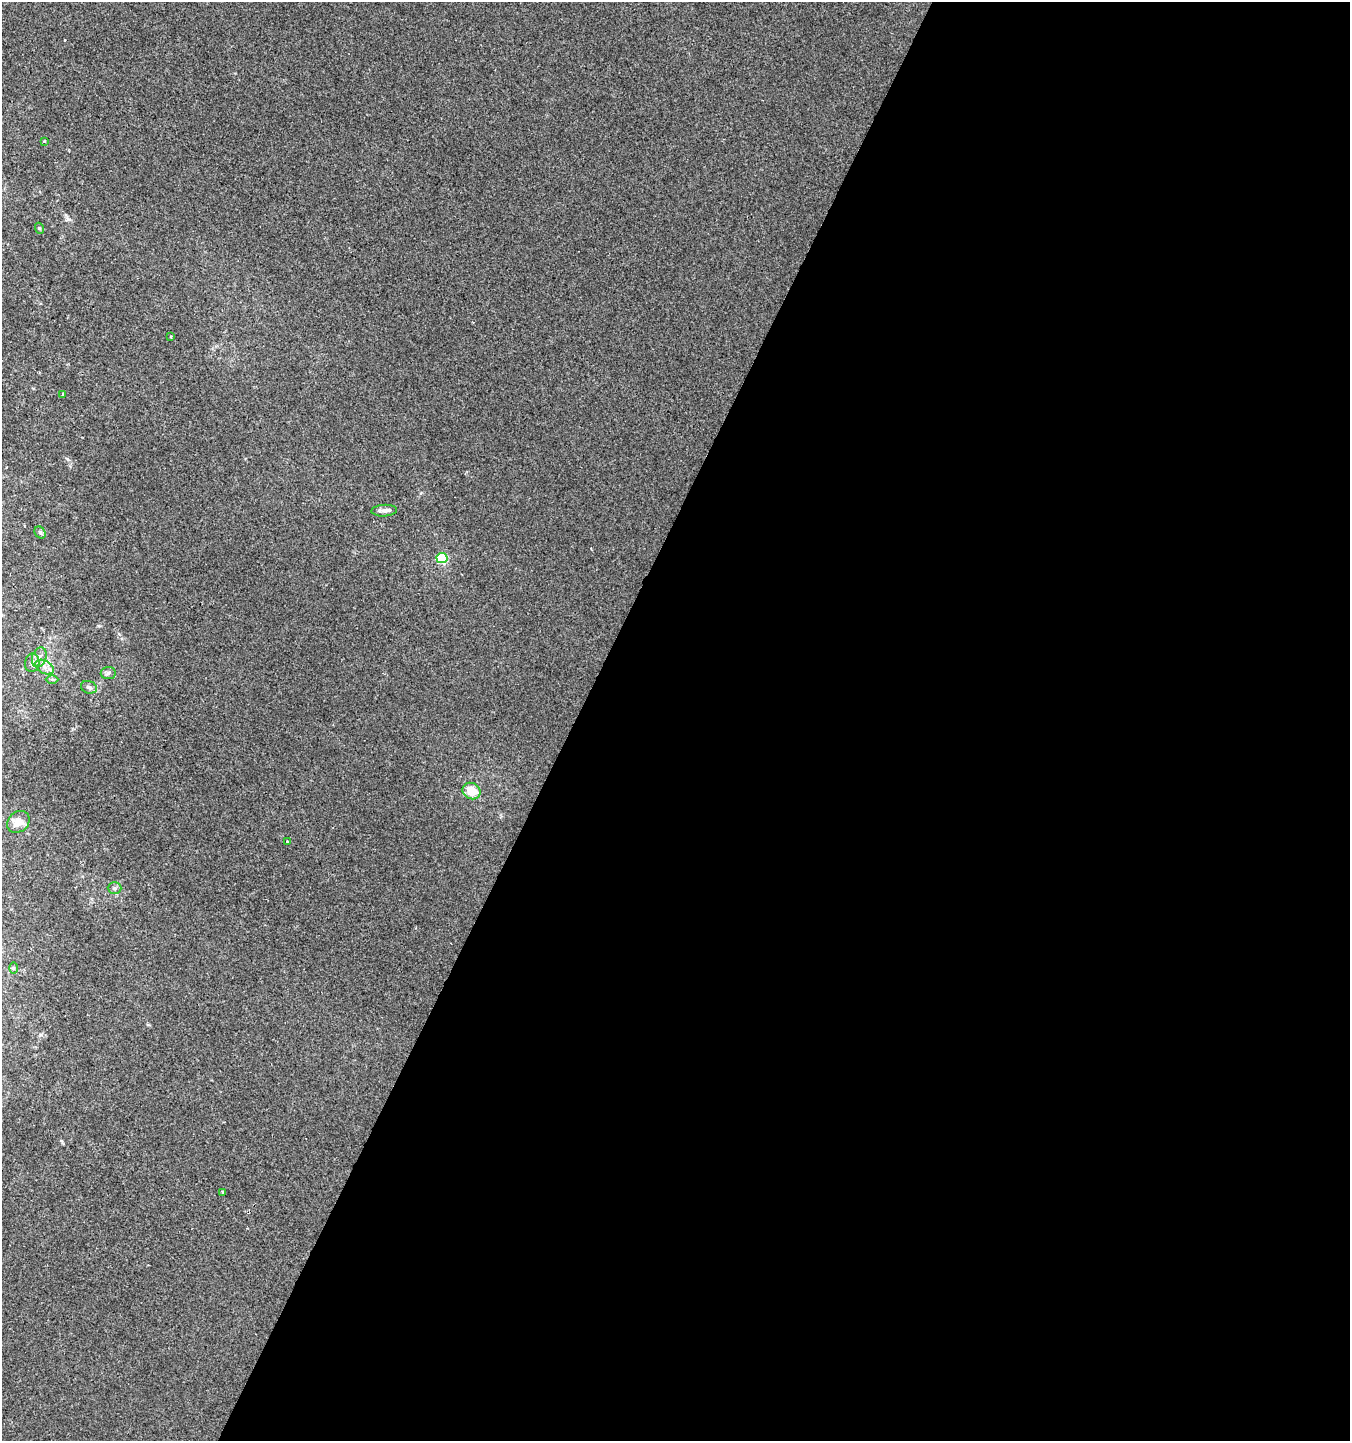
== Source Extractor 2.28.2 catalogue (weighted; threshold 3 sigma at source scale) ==
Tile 12 of 4 x 4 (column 4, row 3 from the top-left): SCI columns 4312-5659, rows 1439-2877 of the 5859 x 5761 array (HDU 1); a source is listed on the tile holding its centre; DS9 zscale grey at full resolution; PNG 1352 x 1443 px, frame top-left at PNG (2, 2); each listed source drawn as its Kron ellipse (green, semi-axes under 4 px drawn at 4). Shown black and unused: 57% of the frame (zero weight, under 2 of 3 exposures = <1% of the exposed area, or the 3 px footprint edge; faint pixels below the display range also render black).
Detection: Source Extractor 2.28.2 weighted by HDU 2 'WHT'; one run over the whole footprint, this tile lists its part. Background -0.00106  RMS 0.0042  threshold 0.019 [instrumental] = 3 sigma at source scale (4.5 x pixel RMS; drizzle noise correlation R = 1.50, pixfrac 1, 0.0396/0.0396 arcsec/px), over >= 5 px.
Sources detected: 19; all 19 listed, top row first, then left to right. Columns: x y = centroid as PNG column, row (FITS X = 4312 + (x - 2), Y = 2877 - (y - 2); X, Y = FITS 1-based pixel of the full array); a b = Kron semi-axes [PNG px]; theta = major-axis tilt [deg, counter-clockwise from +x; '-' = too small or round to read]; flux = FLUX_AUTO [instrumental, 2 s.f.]
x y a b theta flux
44 141 3 2 - 0.6
39 228 5 3 - 0.48
171 337 3 2 - 0.38
63 395 4 3 - 0.94
384 511 13 6 3 1.7
40 532 6 5 - 0.72
442 558 5 5 - 28
39 657 10 7 70 2.2
32 663 9 7 80 1.7
44 667 10 6 -28 2.2
108 673 7 6 - 1
52 679 6 4 0 0.64
89 687 8 6 -19 1.4
471 791 9 8 - 7.1
18 822 12 10 43 4.3
287 842 3 3 - 1.1
115 888 7 5 -1 0.94
13 968 6 4 -90 0.57
223 1192 4 3 - 0.56
Unlisted compact peaks at least as high as the median listed source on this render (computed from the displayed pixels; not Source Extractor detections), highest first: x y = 68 219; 67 459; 40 1035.